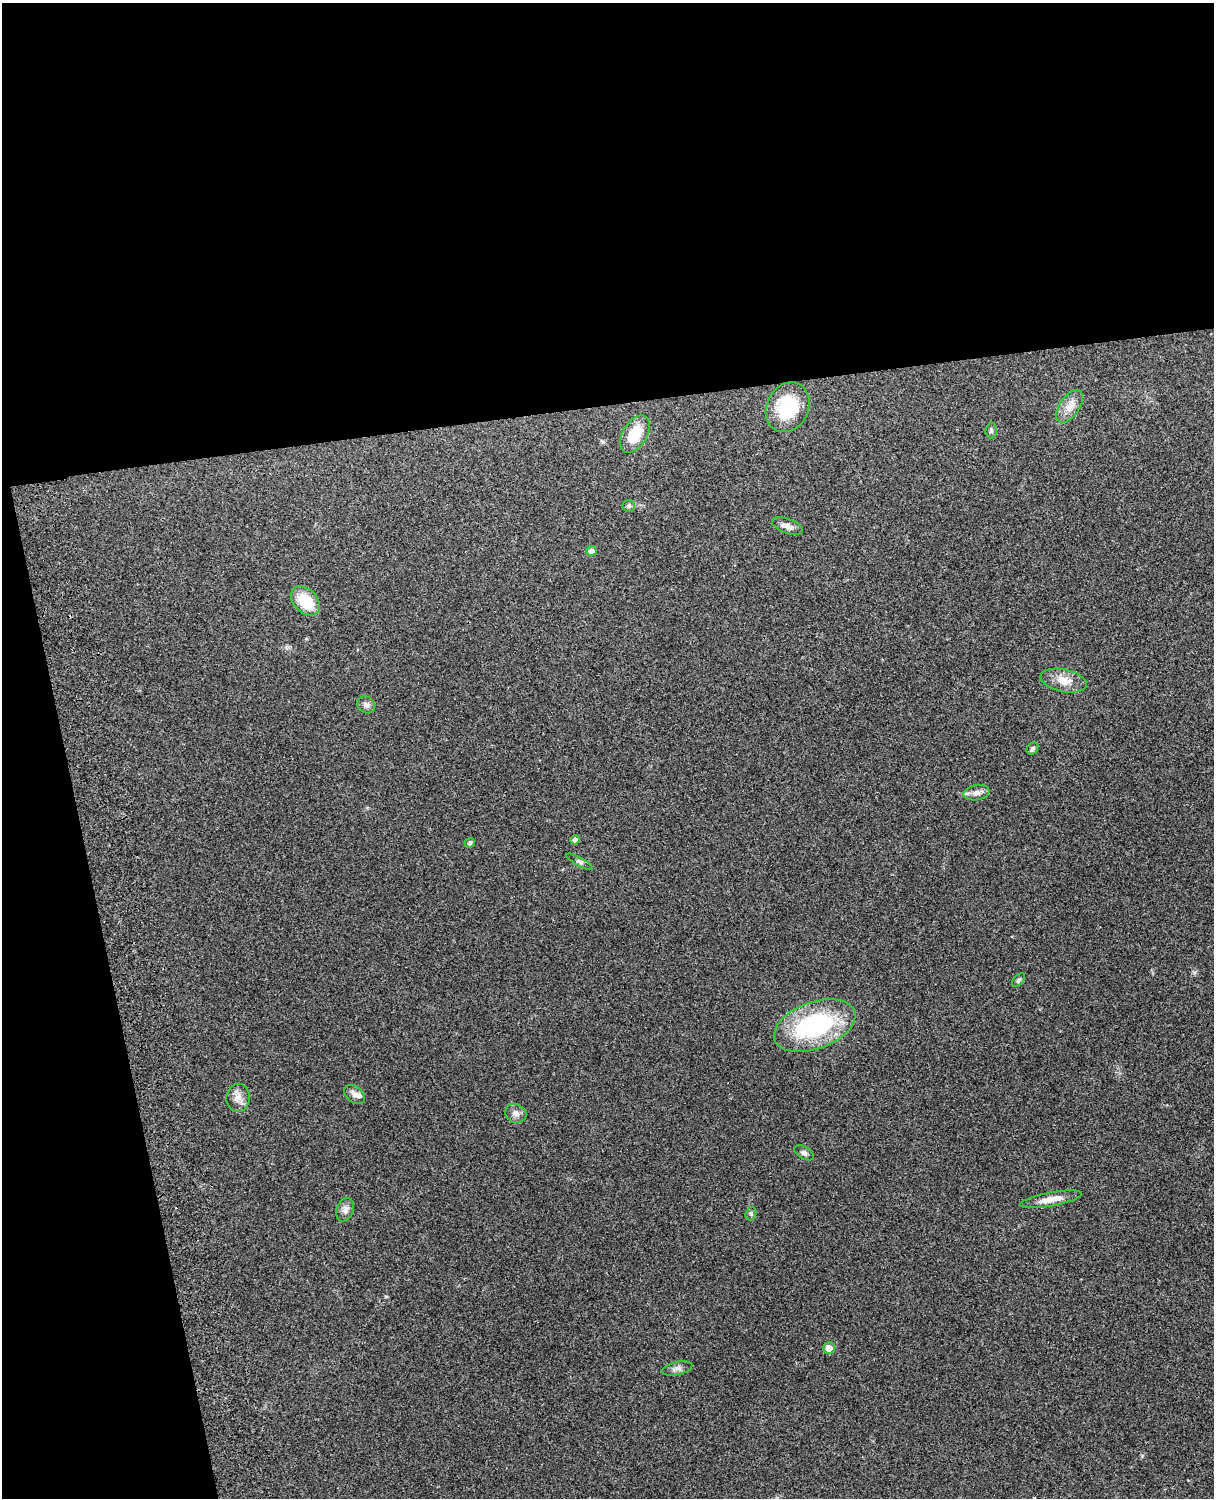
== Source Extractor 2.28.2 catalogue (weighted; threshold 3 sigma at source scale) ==
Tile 1 of 4 x 3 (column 1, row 1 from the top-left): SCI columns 119-1330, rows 3154-4649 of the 5088 x 4925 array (HDU 1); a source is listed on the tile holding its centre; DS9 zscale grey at full resolution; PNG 1216 x 1500 px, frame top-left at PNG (2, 3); each listed source drawn as its Kron ellipse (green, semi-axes under 4 px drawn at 4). Shown black and unused: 33% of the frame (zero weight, under 3 of 4 exposures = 6% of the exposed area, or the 3 px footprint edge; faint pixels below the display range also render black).
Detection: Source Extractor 2.28.2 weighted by HDU 2 'WHT'; one run over the whole footprint, this tile lists its part. Background 0.279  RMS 0.0092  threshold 0.0413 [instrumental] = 3 sigma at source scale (4.5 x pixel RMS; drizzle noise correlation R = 1.50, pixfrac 1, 0.05/0.05 arcsec/px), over >= 5 px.
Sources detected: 27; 1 inside a brighter listed object's ellipse — not listed separately; the other 26 listed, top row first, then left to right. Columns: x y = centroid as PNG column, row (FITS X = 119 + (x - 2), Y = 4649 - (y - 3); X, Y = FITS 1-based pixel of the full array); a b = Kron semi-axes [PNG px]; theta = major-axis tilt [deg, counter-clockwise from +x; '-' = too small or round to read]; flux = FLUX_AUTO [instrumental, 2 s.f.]
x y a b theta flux
1070 406 18 10 56 9.2
788 407 26 21 63 44
991 431 8 5 87 2.1
635 434 20 12 59 26
629 506 6 6 - 2.1
787 526 16 7 -20 5.4
591 551 5 5 - 4.4
305 601 17 11 -45 30
1064 681 24 11 -12 13
366 705 9 8 - 3.6
1033 749 6 5 - 1.8
976 793 13 7 9 5.2
575 840 5 4 - 4.3
470 843 5 4 - 2.2
580 862 15 4 -29 2.4
1019 980 8 5 46 1.7
815 1026 42 23 20 110
354 1095 11 8 -39 4.5
238 1098 14 11 87 7.3
516 1113 11 9 -25 4.7
804 1153 11 6 -30 2.8
1051 1199 31 7 11 11
345 1210 12 8 69 4.8
751 1214 7 5 71 1.7
829 1348 6 5 - 8
677 1368 15 6 13 4